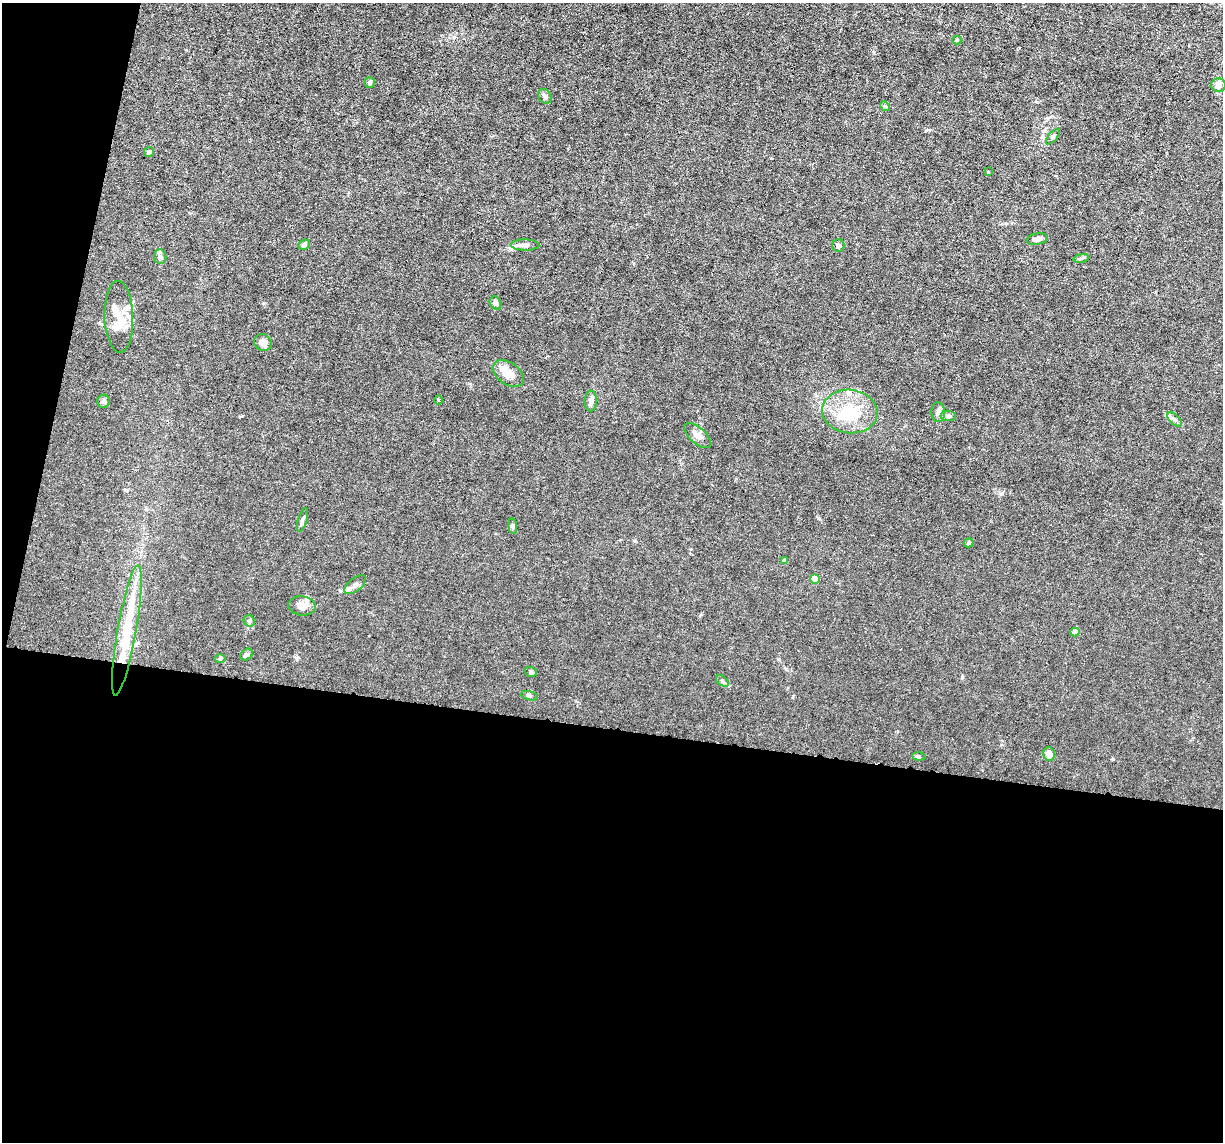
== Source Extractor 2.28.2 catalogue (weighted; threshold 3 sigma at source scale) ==
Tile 13 of 4 x 4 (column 1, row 4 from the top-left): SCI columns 1-1221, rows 235-1374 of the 4883 x 4908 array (HDU 1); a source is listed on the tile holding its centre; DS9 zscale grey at full resolution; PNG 1225 x 1144 px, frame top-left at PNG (2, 3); each listed source drawn as its Kron ellipse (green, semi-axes under 4 px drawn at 4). Shown black and unused: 40% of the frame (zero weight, under 3 of 6 exposures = <1% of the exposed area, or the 3 px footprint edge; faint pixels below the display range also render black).
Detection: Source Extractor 2.28.2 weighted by HDU 2 'WHT'; one run over the whole footprint, this tile lists its part. Background 0.0122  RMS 0.0026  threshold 0.0108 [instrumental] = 3 sigma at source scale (4.09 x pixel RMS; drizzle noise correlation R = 1.36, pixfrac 0.8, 0.05/0.05 arcsec/px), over >= 5 px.
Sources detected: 49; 1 inside a brighter object's white glare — neither listed nor drawn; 5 inside a brighter listed object's ellipse — not listed separately; the other 43 listed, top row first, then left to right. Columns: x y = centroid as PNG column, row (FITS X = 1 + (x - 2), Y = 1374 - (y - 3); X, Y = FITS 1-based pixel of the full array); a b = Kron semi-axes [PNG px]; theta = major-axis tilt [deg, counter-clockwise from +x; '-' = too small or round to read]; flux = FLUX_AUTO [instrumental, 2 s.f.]
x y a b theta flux
957 40 4 4 - 0.33
370 83 5 5 - 0.47
1218 85 7 7 - 1.4
545 96 8 6 -57 0.59
885 106 5 4 - 0.34
1053 137 10 3 50 0.35
149 152 5 5 - 0.38
988 172 4 2 - 0.17
1037 239 11 5 10 1.2
304 245 6 4 25 0.62
525 245 14 5 -1 0.98
838 246 6 6 - 0.51
160 257 7 6 - 0.61
1081 258 8 4 9 0.39
495 303 7 5 -58 0.76
119 317 36 14 -88 5.4
263 343 9 8 - 1.4
508 374 17 11 -34 2.8
439 400 5 3 - 0.23
103 401 6 6 - 0.59
591 401 10 6 88 1.2
850 411 28 21 -6 8.9
938 412 10 7 -87 0.84
948 416 8 5 -1 0.54
1174 419 9 4 -44 0.6
698 436 16 7 -42 1.3
302 520 12 4 73 0.56
513 526 8 4 -82 0.39
969 543 5 4 - 0.44
785 561 4 4 - 1.2
815 579 5 4 - 6.5
355 585 13 6 37 1.1
302 606 13 9 -8 2.2
249 621 6 5 - 0.43
127 630 66 9 80 12
1075 632 4 4 - 1.3
247 655 7 5 41 0.47
220 659 5 3 - 0.27
531 672 6 5 - 0.41
722 681 7 4 -37 0.4
530 696 8 4 -13 0.45
1049 754 7 6 - 2.1
918 756 6 4 -7 0.33
Unlisted compact peaks at least as high as the median listed source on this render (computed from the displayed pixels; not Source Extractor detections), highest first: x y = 962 677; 819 518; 1113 759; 926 130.